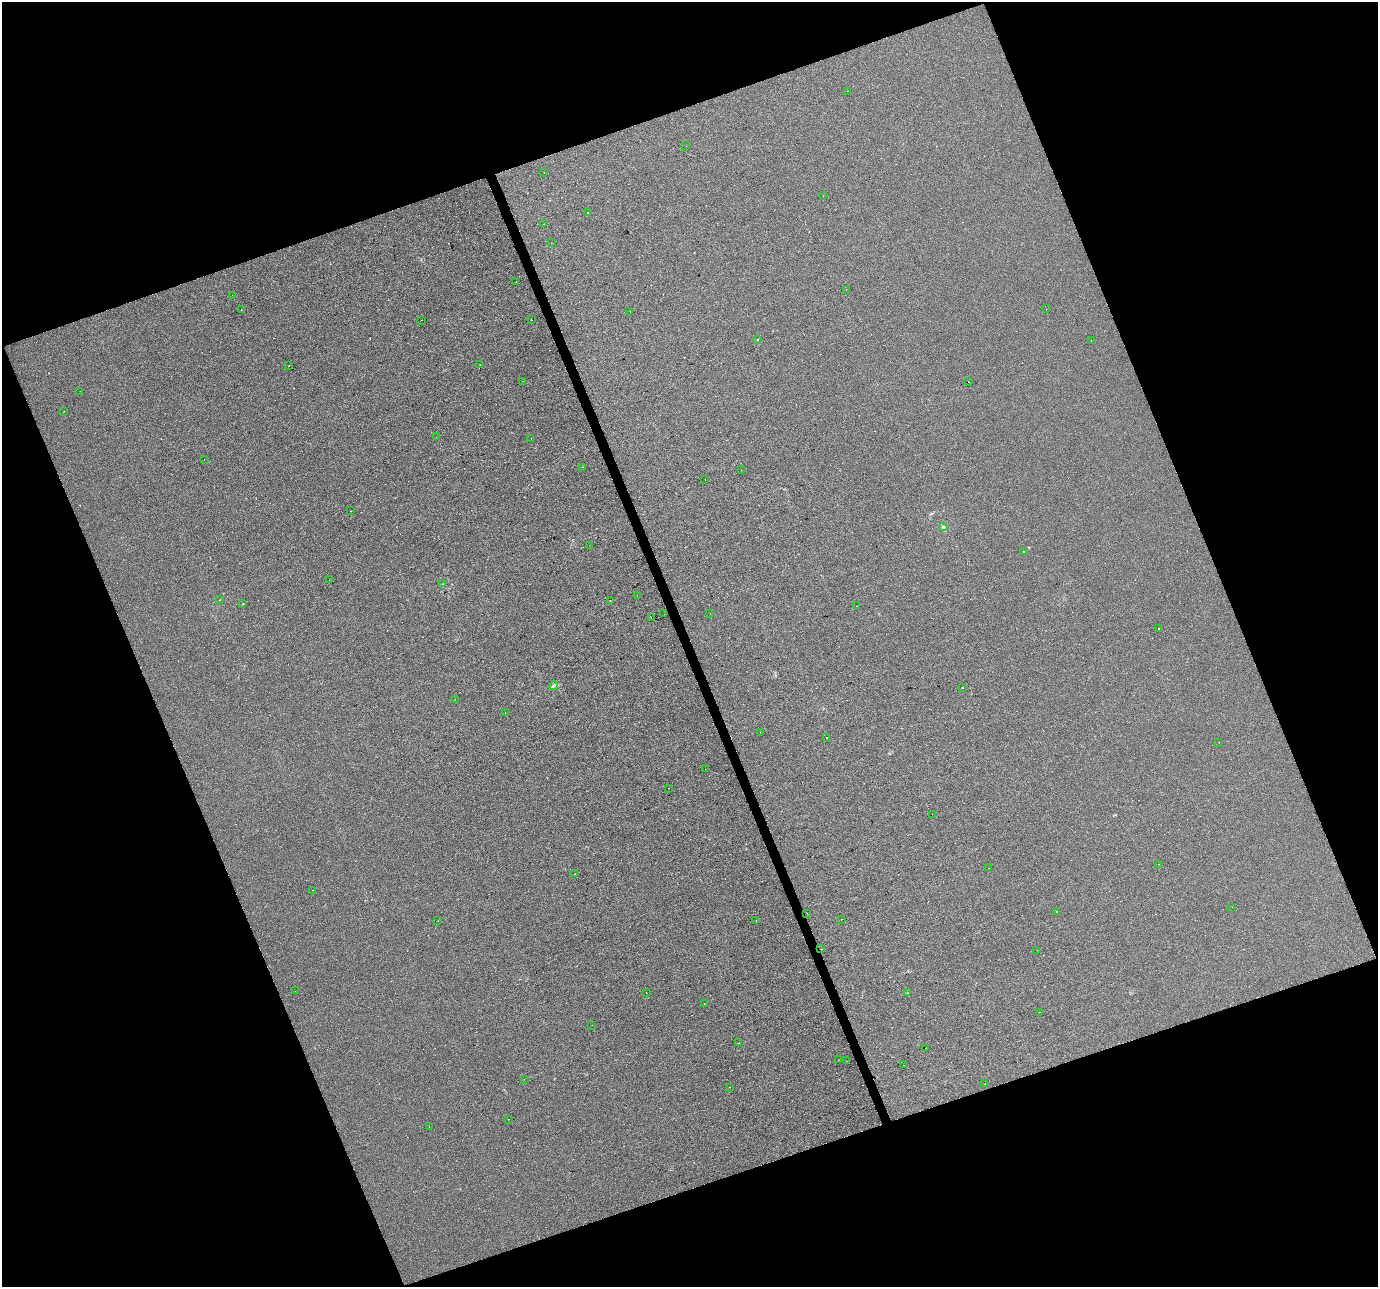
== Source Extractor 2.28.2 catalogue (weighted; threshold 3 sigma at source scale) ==
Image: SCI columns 2-5503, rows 130-5268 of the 5503 x 5342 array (HDU 1 of 3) = the unmasked area's bounding box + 8 px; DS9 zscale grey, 4 x 4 block average (1 PNG px = mean of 4 x 4 image px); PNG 1380 x 1289 px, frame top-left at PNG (2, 2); each listed source drawn as its Kron ellipse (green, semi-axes under 4 px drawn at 4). Shown black and unused: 41% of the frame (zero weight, under 2 of 3 exposures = <1% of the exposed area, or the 3 px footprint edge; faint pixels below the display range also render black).
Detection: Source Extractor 2.28.2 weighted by HDU 2 'WHT'. Background -2.12e-04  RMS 0.0042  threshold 0.0189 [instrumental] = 3 sigma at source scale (4.5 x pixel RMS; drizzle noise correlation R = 1.50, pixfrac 1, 0.0396/0.0396 arcsec/px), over >= 5 px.
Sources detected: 96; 14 cosmic-ray / hot-pixel residue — neither listed nor drawn; the other 82 listed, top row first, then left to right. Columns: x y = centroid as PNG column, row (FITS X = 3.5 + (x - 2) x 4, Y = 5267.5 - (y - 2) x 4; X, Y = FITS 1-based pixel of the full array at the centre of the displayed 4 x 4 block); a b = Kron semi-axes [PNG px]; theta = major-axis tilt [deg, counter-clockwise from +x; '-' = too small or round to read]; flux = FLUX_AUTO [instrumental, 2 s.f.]
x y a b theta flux
847 91 2 2 - 1.1
686 146 2 2 - 0.77
544 172 2 2 - 1.5
823 196 2 2 - 0.79
588 212 2 2 - 0.86
544 224 2 2 - 0.41
551 243 2 2 - 1.1
516 281 2 2 - 0.9
846 289 2 2 - 0.62
232 295 2 2 - 0.4
1046 309 2 2 - 0.39
241 310 2 2 - 0.76
630 311 2 2 - 1.1
421 320 2 2 - 1.3
531 320 2 2 - 4.9
758 339 2 2 - 2
1091 340 2 2 - 0.73
480 365 2 2 - 11
289 366 2 2 - 1.3
523 381 2 2 - 0.39
968 382 2 2 - 5
80 391 2 2 - 0.42
64 412 2 2 - 0.56
436 437 2 2 - 0.47
531 438 2 2 - 1.8
204 459 2 2 - 0.42
583 467 2 2 - 2.5
741 470 2 2 - 0.32
705 479 2 2 - 1.2
350 511 2 2 - 1.1
943 527 3 2 - 2.9
589 545 2 2 - 0.35
1024 552 2 2 - 0.89
329 580 2 2 - 0.46
443 584 2 2 - 1.7
637 595 2 2 - 0.58
220 600 2 2 - 0.56
610 601 2 2 - 1.1
243 604 2 2 - 3.4
857 606 2 2 - 2.5
710 613 2 2 - 0.38
664 614 2 2 - 0.31
651 617 2 2 - 5.2
1158 628 2 2 - 8.1
553 686 4 2 - 5.1
962 688 2 2 - 12
455 699 2 2 - 0.39
505 713 2 2 - 0.53
760 732 2 2 - 0.4
827 737 2 2 - 2.5
1219 742 2 2 - 1.6
705 769 2 2 - 0.38
668 788 2 2 - 0.64
932 814 2 2 - 0.39
1159 864 2 2 - 0.58
989 868 2 2 - 0.53
575 874 2 2 - 0.47
312 890 2 2 - 1.7
1232 907 2 2 - 0.44
1056 911 2 2 - 0.57
807 913 2 2 - 0.45
841 919 2 2 - 2.1
756 920 2 2 - 1.2
438 921 2 2 - 0.59
821 949 2 2 - 1.8
1037 950 2 2 - 0.38
295 991 2 2 - 0.38
646 992 2 2 - 0.51
907 993 2 2 - 0.84
704 1004 2 2 - 1.2
1039 1012 2 2 - 3.1
592 1025 2 2 - 0.31
739 1043 2 2 - 0.58
925 1048 2 2 - 3.7
838 1060 2 2 - 0.53
846 1061 2 2 - 0.48
904 1065 2 2 - 6.5
524 1079 2 2 - 0.73
985 1084 2 2 - 0.62
730 1087 2 2 - 2.7
508 1119 2 2 - 1.4
429 1127 2 2 - 1.1
Diffuse or blended objects may show on this block-average render without a row.